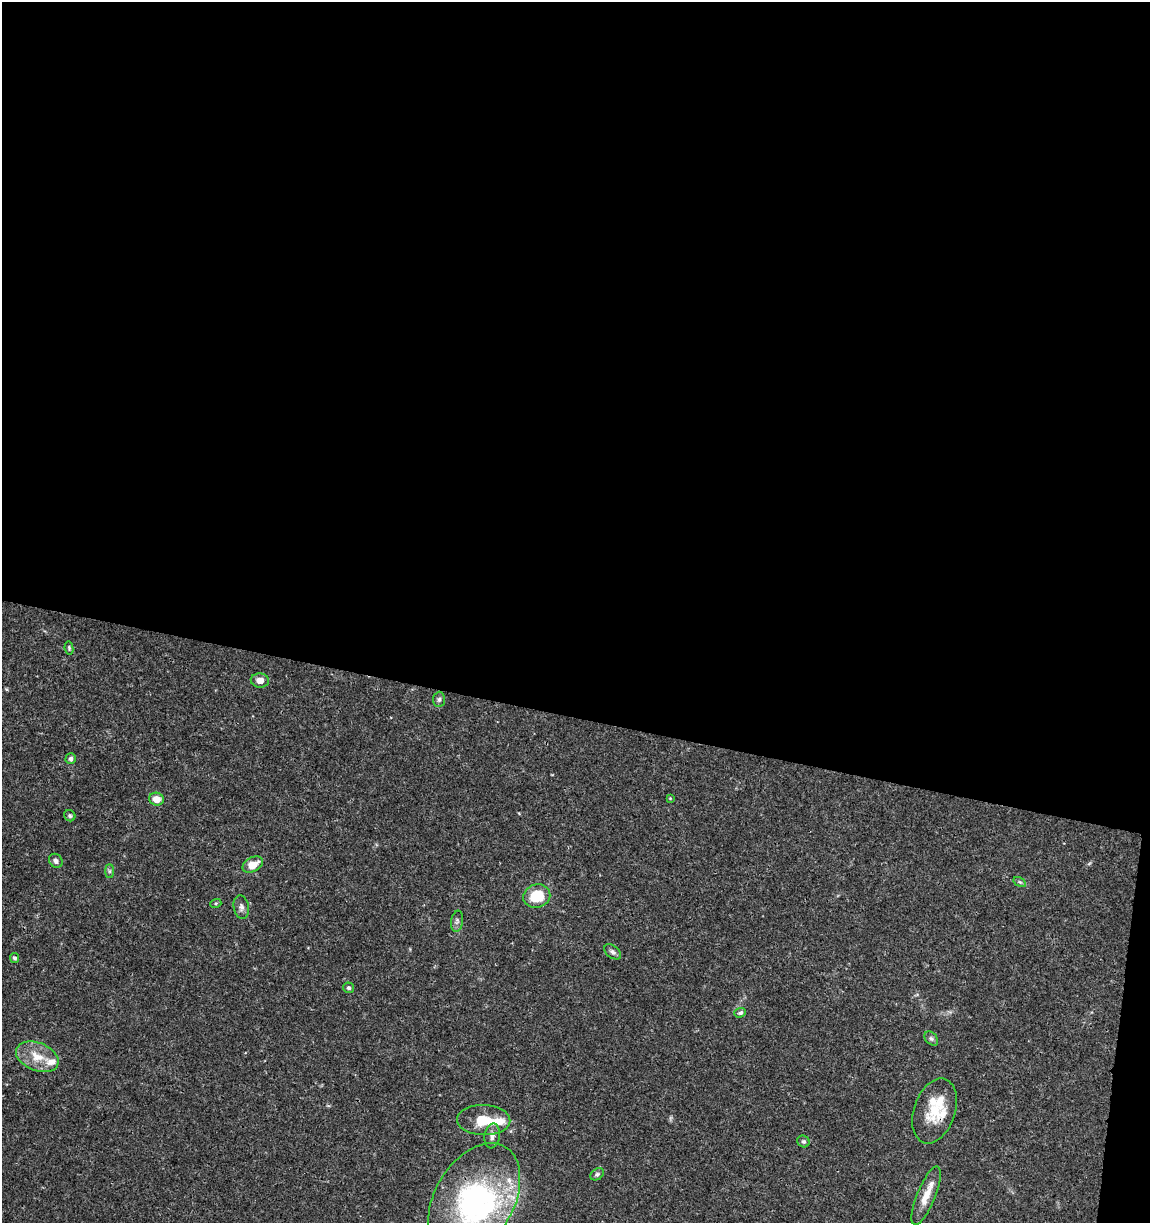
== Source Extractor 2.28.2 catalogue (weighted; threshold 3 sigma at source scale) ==
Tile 4 of 4 x 4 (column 4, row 1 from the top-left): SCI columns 3672-4819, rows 3675-4895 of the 5104 x 4898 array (HDU 1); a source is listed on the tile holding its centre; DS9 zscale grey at full resolution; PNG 1152 x 1225 px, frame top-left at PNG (2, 2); each listed source drawn as its Kron ellipse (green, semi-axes under 4 px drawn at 4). Shown black and unused: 60% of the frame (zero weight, under 3 of 4 exposures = <1% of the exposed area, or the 3 px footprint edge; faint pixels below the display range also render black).
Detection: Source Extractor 2.28.2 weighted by HDU 2 'WHT'; one run over the whole footprint, this tile lists its part. Background 0.0341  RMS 0.0023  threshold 0.0101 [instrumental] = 3 sigma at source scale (4.5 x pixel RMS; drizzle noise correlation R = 1.50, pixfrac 1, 0.0396/0.0396 arcsec/px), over >= 5 px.
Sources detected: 36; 2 inside a brighter object's white glare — neither listed nor drawn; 6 inside a brighter listed object's ellipse — not listed separately; the other 28 listed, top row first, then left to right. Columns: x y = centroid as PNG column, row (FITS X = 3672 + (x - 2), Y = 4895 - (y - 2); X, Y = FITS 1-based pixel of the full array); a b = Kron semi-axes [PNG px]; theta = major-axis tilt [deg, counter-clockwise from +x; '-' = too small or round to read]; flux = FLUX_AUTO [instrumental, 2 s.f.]
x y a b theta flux
69 648 6 4 -81 0.31
260 680 9 7 -4 1.8
439 699 7 6 - 0.52
71 759 5 5 - 0.63
670 798 4 4 - 0.19
156 799 7 6 - 2.6
70 816 6 5 - 0.38
56 861 7 6 - 0.8
253 865 11 7 29 3.2
109 871 7 4 90 0.44
1020 882 7 4 -32 0.39
537 896 13 11 19 7.1
216 903 5 3 - 0.27
241 907 12 7 -80 0.88
457 921 10 6 81 0.73
613 952 9 6 -38 0.73
15 958 5 4 - 0.49
349 988 5 5 - 0.42
740 1013 6 4 21 0.58
931 1039 8 5 -48 0.55
37 1057 22 14 -21 4.4
935 1111 33 20 71 7.4
484 1120 26 15 -1 5.9
492 1136 12 7 81 1.2
803 1141 6 5 - 0.45
597 1174 7 5 36 0.51
926 1196 31 9 68 3.7
474 1200 61 39 60 43
Overlapping masked pixels (flux is a lower limit): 1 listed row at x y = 935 1111
Isophote crosses this tile's border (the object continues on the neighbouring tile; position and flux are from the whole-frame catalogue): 1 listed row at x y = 474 1200